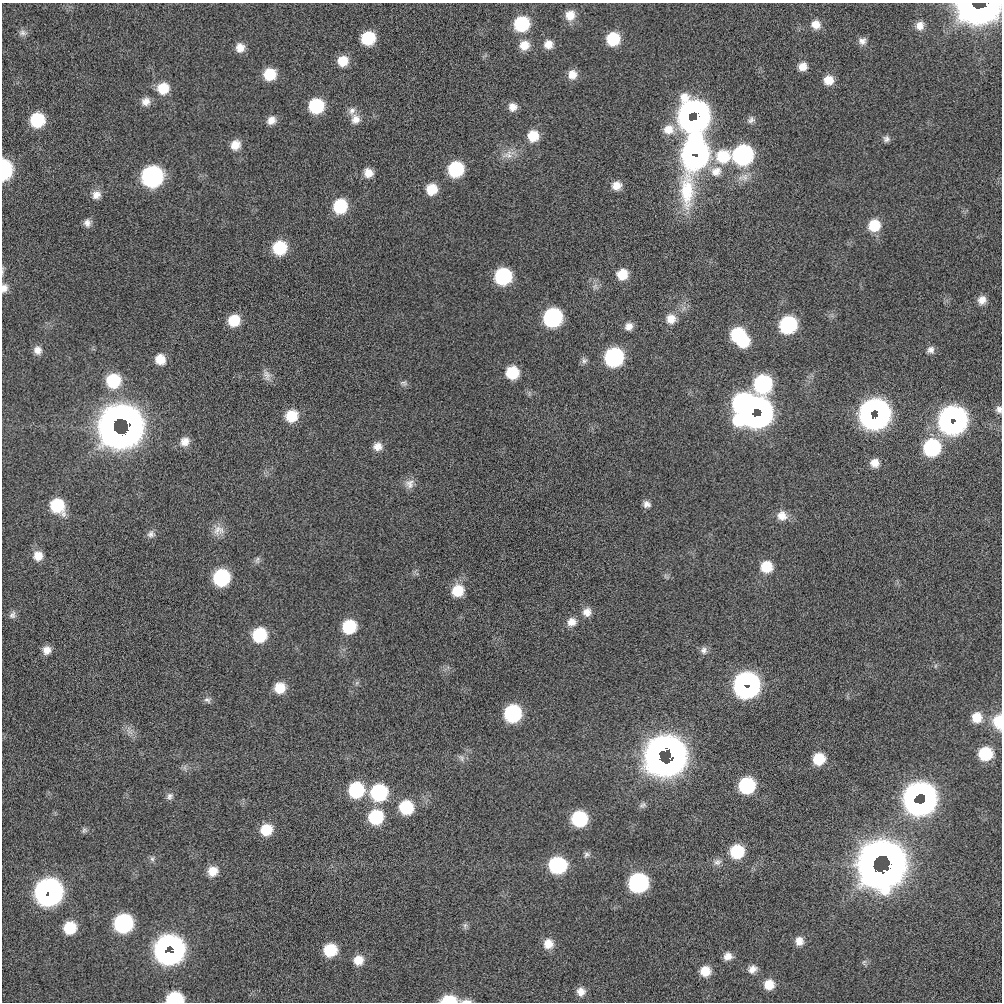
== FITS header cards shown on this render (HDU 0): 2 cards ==
NAXIS1  =                 1000 / NUMBER OF ELEMENTS ALONG THIS AXIS
NAXIS2  =                 1000 / NUMBER OF ELEMENTS ALONG THIS AXIS

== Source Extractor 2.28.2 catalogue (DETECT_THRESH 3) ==
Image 1000 x 1000 px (HDU 0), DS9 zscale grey, 1 PNG px = 1 image px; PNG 1004 x 1004 px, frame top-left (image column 1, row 1000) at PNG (2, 3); no overlay
Background 0.0503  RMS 4.5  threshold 13.6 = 3 sigma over >= 5 px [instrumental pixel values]
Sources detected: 168; all 168 listed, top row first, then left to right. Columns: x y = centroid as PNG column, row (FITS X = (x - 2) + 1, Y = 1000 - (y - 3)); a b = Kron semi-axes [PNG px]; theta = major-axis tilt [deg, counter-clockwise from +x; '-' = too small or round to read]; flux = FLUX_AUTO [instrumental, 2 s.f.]
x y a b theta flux
978 9 30 15 1 170000
570 15 11 11 - 3900
521 24 12 11 - 22000
816 24 12 11 - 3000
920 26 10 9 - 2400
23 33 12 8 -5 1300
368 38 11 10 - 14000
613 39 11 10 - 12000
862 41 11 10 - 1800
548 44 10 10 - 2900
524 45 12 11 - 4000
240 48 10 10 - 3100
343 61 11 10 - 5600
803 66 10 9 - 2900
270 74 11 10 - 8800
572 75 11 10 - 3200
829 80 11 10 - 4200
163 88 12 12 - 7200
146 101 11 10 - 2500
316 106 11 11 - 20000
512 107 10 10 - 2400
352 111 11 8 65 1800
692 112 16 8 15 92000
696 118 59 18 82 180000
355 119 15 13 -79 3200
37 120 11 11 - 18000
271 120 11 9 36 2500
751 120 11 9 35 1400
668 129 14 13 - 4400
533 136 12 11 - 6300
886 139 9 8 - 1200
235 145 11 10 - 3700
695 152 15 14 - 160000
508 154 20 11 22 3700
743 155 13 12 - 70000
723 156 16 14 16 12000
694 157 14 11 -12 120000
456 169 11 11 - 23000
4 170 13 8 89 41000
716 171 16 13 24 4600
368 173 10 10 - 3200
152 176 12 12 - 90000
745 177 13 12 - 3000
616 186 11 9 20 3000
432 189 11 11 - 6200
96 195 12 11 - 2500
340 206 12 11 - 15000
87 223 9 8 - 1700
874 225 12 12 - 8200
280 248 12 11 - 15000
622 274 10 10 - 5900
503 276 11 11 - 33000
4 288 10 8 81 1800
982 300 10 9 - 2600
552 318 12 11 - 53000
671 319 12 12 - 3500
234 320 11 10 - 8400
788 325 12 11 - 35000
629 326 9 8 - 2100
738 335 13 12 - 18000
743 341 11 10 - 10000
37 350 10 9 - 2300
931 350 9 9 - 1500
614 357 12 11 - 53000
160 359 10 10 - 4800
584 361 9 8 - 1000
512 373 11 11 - 11000
267 375 16 10 -69 2100
113 381 13 13 - 15000
404 383 11 7 -17 940
763 384 25 13 -88 52000
742 403 27 15 -83 100000
999 409 9 7 -72 1300
760 410 17 8 -52 110000
752 411 8 4 76 44000
871 413 17 9 66 120000
878 415 17 10 65 170000
292 416 12 12 - 7900
758 417 12 7 14 77000
952 419 16 15 - 220000
125 420 25 12 -33 130000
955 423 5 3 - 41000
129 427 10 5 -52 33000
115 429 30 18 -68 180000
126 432 8 7 - 43000
185 442 12 11 - 2900
378 446 11 10 - 2500
932 448 12 12 - 36000
875 463 10 9 - 2900
409 484 14 13 - 2500
647 504 10 9 - 1500
57 506 13 11 -54 14000
782 516 13 12 - 3500
218 530 17 14 -2 3200
151 534 10 10 - 1400
38 556 11 10 - 3600
257 560 10 6 75 970
766 567 12 12 - 7100
666 576 8 4 -45 620
221 578 11 11 - 33000
458 591 13 12 - 7600
587 612 11 11 - 2800
12 615 11 8 67 1300
572 622 12 11 - 2800
349 627 11 11 - 14000
259 635 12 11 - 17000
47 650 10 9 - 2600
704 650 10 9 - 1400
935 666 6 4 71 420
357 683 7 4 88 610
746 685 14 14 - 190000
280 688 11 11 - 5600
207 700 10 7 -25 1100
513 713 12 11 - 37000
977 717 13 12 - 4900
998 722 18 12 -87 6700
129 731 16 6 -59 1900
664 750 17 10 -22 92000
985 754 11 11 - 14000
671 756 26 14 81 190000
658 757 17 12 80 140000
461 758 11 8 -57 1300
819 759 11 10 - 8500
662 762 8 4 -40 44000
185 768 9 4 -90 740
747 785 11 11 - 29000
356 790 12 12 - 24000
379 793 12 12 - 34000
917 794 20 10 35 96000
170 796 10 9 - 1300
926 797 14 8 89 53000
919 804 19 9 6 84000
643 805 11 7 29 1100
406 807 11 11 - 16000
376 817 12 11 - 19000
579 819 11 11 - 25000
84 830 8 7 - 760
266 830 12 11 - 7600
737 852 11 11 - 15000
587 855 9 7 30 1000
876 858 36 18 61 210000
152 859 8 6 77 840
717 862 12 9 25 1700
890 862 33 16 84 190000
557 865 13 11 -5 31000
213 871 11 10 - 4000
885 871 13 6 18 140000
638 883 12 12 - 60000
49 892 14 14 - 260000
123 923 12 11 - 53000
465 926 10 6 75 820
70 928 11 10 - 10000
799 941 11 10 - 2600
548 944 12 11 - 3800
166 947 12 6 54 76000
172 947 16 10 -59 110000
330 950 12 11 - 11000
169 953 15 9 -15 120000
728 956 10 9 - 2300
358 960 11 11 - 4100
864 962 8 5 65 730
752 969 11 9 31 2200
705 971 11 10 - 4900
769 985 11 10 - 4600
581 992 10 9 - 2400
174 999 11 8 4 26000
449 1000 13 7 2 11000
466 1001 16 4 -2 1400
At the frame edge (FLAGS 8, measured only in part): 8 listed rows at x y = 978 9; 4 170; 4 288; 999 409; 998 722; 174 999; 449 1000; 466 1001